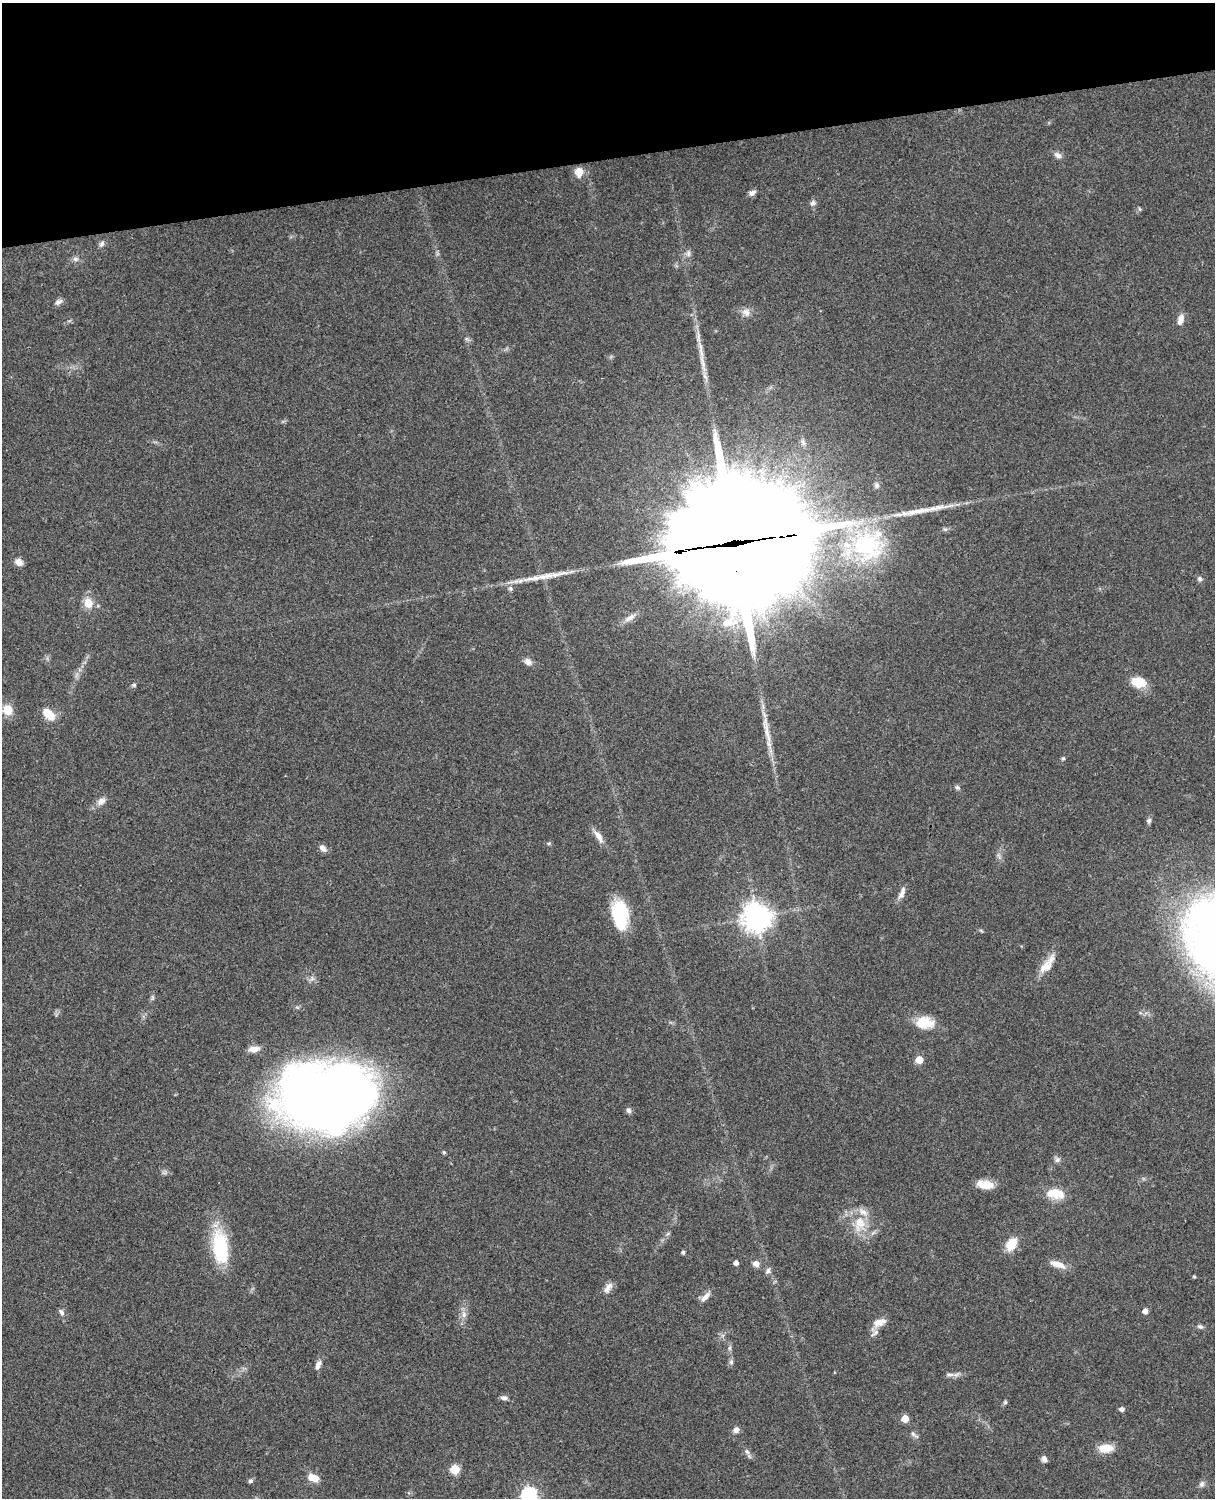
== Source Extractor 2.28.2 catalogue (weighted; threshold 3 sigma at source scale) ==
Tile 3 of 4 x 3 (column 3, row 1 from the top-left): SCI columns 2546-3758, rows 3268-4763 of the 5089 x 4927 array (HDU 1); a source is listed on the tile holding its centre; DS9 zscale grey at full resolution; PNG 1217 x 1500 px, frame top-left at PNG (2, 3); no overlay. Shown black and unused: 10% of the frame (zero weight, under 3 of 4 exposures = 6% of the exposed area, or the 3 px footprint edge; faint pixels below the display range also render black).
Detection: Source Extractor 2.28.2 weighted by HDU 2 'WHT'; one run over the whole footprint, this tile lists its part. Background 0.081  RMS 0.0059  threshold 0.0264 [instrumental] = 3 sigma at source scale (4.5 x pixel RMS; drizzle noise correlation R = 1.50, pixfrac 1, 0.05/0.05 arcsec/px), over >= 5 px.
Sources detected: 89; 2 inside a brighter object's white glare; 4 long thin detections or spike segments (spike, bleed or trail) — not listed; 1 inside a brighter listed object's ellipse — not listed separately; the other 82 listed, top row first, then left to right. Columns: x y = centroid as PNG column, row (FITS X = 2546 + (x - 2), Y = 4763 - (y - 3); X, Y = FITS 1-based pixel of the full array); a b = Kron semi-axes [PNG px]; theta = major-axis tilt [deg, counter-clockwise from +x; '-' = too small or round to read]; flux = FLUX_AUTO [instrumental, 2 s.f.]
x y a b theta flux
1058 155 10 7 -29 2.5
579 172 8 7 - 8.1
752 193 9 6 26 2.1
813 203 7 7 - 2.1
1140 209 6 4 -87 0.75
102 244 9 6 57 1.8
688 253 10 6 84 2
75 259 8 6 -1 1.9
58 302 10 7 24 2.1
746 312 12 10 -43 3.6
1181 320 12 6 75 4.4
703 364 30 6 -78 7.6
876 485 8 6 -80 1.5
945 529 7 4 -18 1
735 544 66 36 8 28000
868 545 46 44 10 66
19 562 10 8 -33 3.4
1200 579 6 6 - 1.6
510 588 7 6 - 1.7
88 603 14 11 -74 7.1
528 662 11 8 -36 2.9
1139 682 17 11 -13 11
134 685 6 5 - 0.94
8 710 11 10 - 8.6
48 714 15 9 -43 9.9
1063 758 5 5 - 0.77
957 787 8 5 -20 1.3
101 801 12 8 29 3.6
1149 821 7 6 - 1.5
598 836 22 7 -57 4.7
549 843 6 4 -5 0.86
323 848 11 6 -45 2.8
999 856 10 3 -61 1.3
902 893 16 7 66 3.5
620 914 28 14 -84 35
757 917 9 9 - 700
1047 964 30 10 54 8.7
925 1023 23 15 -3 12
254 1049 14 7 8 4.1
919 1060 5 5 - 12
323 1098 79 55 9 610
629 1110 7 6 - 1.7
444 1152 4 4 - 0.93
1057 1160 8 8 - 1.8
985 1184 20 9 -8 8.5
1056 1194 23 11 -8 11
860 1224 26 18 84 15
668 1233 7 4 20 0.82
1011 1244 14 9 53 12
220 1247 41 18 -82 36
683 1252 4 4 - 1.2
736 1263 4 4 - 2.5
756 1263 7 6 - 3.6
1058 1264 20 7 -19 6
768 1270 9 6 67 1.7
1194 1276 4 4 - 0.63
608 1288 17 8 58 3.6
705 1297 16 7 47 3.5
1145 1311 5 5 - 3.4
61 1312 9 6 -60 1.8
464 1314 9 6 -90 2.6
879 1322 16 8 19 5.4
1200 1326 7 6 - 1.5
875 1332 12 10 51 3
730 1348 7 4 90 1.2
731 1362 7 6 - 1.4
318 1365 13 6 70 3.1
950 1374 17 4 0 2.4
504 1398 9 6 -2 2
1005 1402 6 5 - 0.94
1122 1409 5 4 - 2.1
905 1418 5 5 - 9.7
736 1430 8 7 - 2.6
914 1435 14 4 -35 1.7
1106 1448 17 10 2 8.9
747 1451 9 6 -49 2
1044 1459 8 7 - 1.9
455 1469 5 5 - 24
313 1478 11 7 -19 8.5
251 1481 6 5 - 1.4
1202 1484 10 7 62 1.8
529 1495 7 7 - 140
Overlapping masked pixels (flux is a lower limit): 1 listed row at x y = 735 544
Isophote crosses this tile's border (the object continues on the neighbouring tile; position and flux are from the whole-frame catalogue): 1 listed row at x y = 529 1495